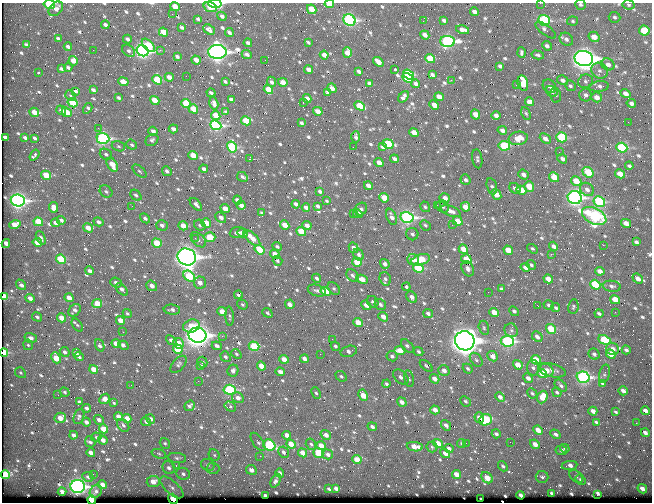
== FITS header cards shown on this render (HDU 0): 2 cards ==
NAXIS1  =                  650 / Width of table row in bytes
NAXIS2  =                  500 / Number of rows in table

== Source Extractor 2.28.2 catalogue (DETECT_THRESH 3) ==
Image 650 x 500 px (HDU 0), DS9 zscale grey, 1 PNG px = 1 image px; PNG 654 x 504 px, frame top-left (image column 1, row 500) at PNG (2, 3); each listed source drawn as its Kron ellipse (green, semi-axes under 4 px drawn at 4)
Background 365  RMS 1.4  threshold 4.13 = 3 sigma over >= 5 px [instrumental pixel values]
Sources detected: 798; of the 798, the 500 brightest by FLUX_AUTO listed and drawn (298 fainter detections omitted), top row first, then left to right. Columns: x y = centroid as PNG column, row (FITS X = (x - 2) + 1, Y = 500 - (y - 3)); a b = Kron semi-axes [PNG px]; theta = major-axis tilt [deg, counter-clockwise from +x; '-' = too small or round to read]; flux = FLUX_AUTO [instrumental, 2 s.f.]
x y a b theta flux
540 3 2 2 - 340
49 4 6 4 -10 4000
215 4 7 3 -9 5000
329 4 5 3 - 1500
580 5 5 5 - 200
629 5 6 4 -10 170
175 6 5 4 - 1100
210 7 7 4 -19 1700
56 9 8 6 46 410
312 9 5 4 - 1700
475 12 4 4 - 430
172 14 2 2 - 360
222 16 5 4 - 250
614 17 6 5 - 210
198 19 3 3 - 170
349 20 6 5 - 15000
444 20 4 3 - 170
544 20 6 5 - 9300
423 21 2 2 - 210
573 21 5 4 - 160
105 25 4 3 - 300
182 27 4 3 - 190
209 30 6 4 -40 320
462 30 6 4 -13 430
546 30 12 5 -37 370
644 31 5 4 - 4000
163 32 5 4 - 1400
229 33 4 3 - 260
425 35 5 4 - 470
594 37 5 5 - 810
58 38 4 3 - 170
127 39 4 3 - 260
566 39 7 6 - 320
448 41 7 5 -3 18000
308 42 4 3 - 160
248 43 4 3 - 270
27 45 4 3 - 270
148 45 8 4 -47 3400
68 46 4 3 - 340
547 46 5 4 - 290
93 50 2 2 - 350
160 50 2 2 - 650
129 51 7 5 -41 250
143 51 6 5 - 27000
217 52 9 7 -1 43000
347 52 5 4 - 840
522 53 5 3 - 190
247 54 5 4 - 260
324 55 4 3 - 480
538 55 6 3 -13 170
177 57 4 3 - 220
584 58 9 7 -13 67000
430 59 5 4 - 2400
196 60 5 4 - 770
265 60 2 2 - 170
73 61 5 4 - 690
378 62 6 4 -39 790
608 64 7 5 -30 460
500 66 4 3 - 250
68 67 4 3 - 210
61 69 4 3 - 170
395 69 3 2 - 270
308 70 4 4 - 530
359 71 4 3 - 250
600 71 9 7 -36 360
38 72 3 3 - 170
408 74 6 4 -34 5100
432 75 4 3 - 230
186 76 2 2 - 190
169 77 4 3 - 560
408 78 6 4 -36 4700
157 80 5 4 - 4000
451 80 2 2 - 810
562 80 5 4 - 350
225 81 3 3 - 170
586 81 7 7 - 290
123 82 5 4 - 790
271 82 5 3 - 260
283 82 5 4 - 860
369 83 4 3 - 260
523 83 8 5 -77 2200
416 84 4 4 - 310
516 85 2 2 - 230
549 86 7 6 - 310
570 86 5 5 - 200
599 86 10 5 5 300
332 88 5 3 - 460
268 89 5 4 - 1800
93 90 4 3 - 280
75 91 4 4 - 250
552 91 6 5 - 360
327 92 4 3 - 170
211 93 4 3 - 240
625 94 5 4 - 560
556 95 7 5 -77 160
586 95 6 6 - 310
70 96 6 5 - 160
403 97 6 3 52 270
439 97 5 4 - 800
597 97 5 4 - 660
119 98 4 3 - 180
307 99 4 4 - 620
155 100 5 4 - 1300
231 100 4 3 - 260
529 102 4 4 - 750
73 103 5 4 - 2700
214 103 6 4 -75 430
303 103 3 2 - 430
631 103 4 4 - 320
186 104 5 4 - 3800
434 105 5 4 - 780
360 106 5 4 - 2300
88 108 6 3 59 210
193 109 5 4 - 1400
61 110 5 4 - 300
318 111 5 4 - 720
34 112 5 4 - 880
67 112 5 4 - 1600
226 112 3 3 - 160
526 113 6 4 -62 150
476 114 5 4 - 1100
216 115 5 4 - 1300
496 116 4 4 - 430
246 121 5 4 - 2600
628 122 2 2 - 310
301 123 3 3 - 170
216 125 6 4 -23 14000
98 128 3 3 - 160
173 129 5 4 - 440
502 130 5 4 - 430
153 131 5 4 - 340
414 133 5 4 - 1000
5 137 4 3 - 320
356 137 6 3 89 190
562 137 5 5 - 5400
25 138 4 3 - 230
35 138 4 3 - 200
103 138 6 5 - 13000
518 138 9 6 9 1400
545 139 6 4 -40 500
152 140 7 5 42 260
388 144 5 4 - 4900
132 145 5 4 - 180
118 146 7 5 -17 180
504 146 6 5 - 5000
232 147 5 5 - 6900
353 147 2 2 - 180
382 147 4 3 - 210
622 148 5 5 - 6700
559 152 2 2 - 370
106 154 6 5 - 250
34 155 6 3 55 200
193 156 5 4 - 1400
249 159 3 2 - 2800
394 159 4 3 - 280
477 159 9 5 -82 220
562 159 5 4 - 390
379 162 4 4 - 680
112 165 8 5 -60 1300
629 166 4 3 - 190
204 169 4 3 - 280
139 171 8 4 -42 180
167 171 5 4 - 250
588 172 6 4 -40 2900
523 174 5 4 - 460
620 174 5 4 - 1100
46 175 5 4 - 1800
242 177 6 4 -30 230
554 177 5 4 - 1300
465 180 5 4 - 290
576 181 5 4 - 1600
368 186 4 3 - 520
492 186 8 5 -74 240
529 186 5 4 - 1900
515 188 6 5 - 360
587 189 7 6 - 430
521 190 5 4 - 1400
106 191 7 5 -41 220
320 191 4 3 - 220
496 194 6 4 -50 1100
136 195 6 4 -42 200
384 198 5 4 - 1600
445 198 5 5 - 620
575 198 7 6 - 27000
18 200 7 6 - 26000
237 200 4 3 - 420
327 201 3 2 - 280
599 201 6 5 - 6800
196 204 7 4 -46 350
296 204 4 3 - 320
241 205 5 4 - 600
437 205 2 2 - 270
132 206 2 2 - 190
318 206 4 3 - 200
443 206 7 5 -46 230
53 207 5 4 - 620
425 207 5 4 - 160
465 207 5 4 - 1200
306 208 4 3 - 390
225 209 5 4 - 980
361 209 7 6 - 300
451 211 10 5 -21 620
262 213 3 3 - 160
353 213 2 2 - 170
358 214 5 4 - 1100
594 216 13 7 -27 17000
221 217 6 5 - 460
391 217 8 5 -68 420
407 217 6 5 - 21000
145 218 5 4 - 270
61 220 4 3 - 250
458 221 5 4 - 1400
38 222 5 4 - 2100
98 222 5 4 - 320
56 223 4 3 - 350
206 223 5 4 - 1400
626 223 5 4 - 610
15 224 6 4 13 1000
162 225 6 5 - 320
200 225 6 5 - 190
285 225 5 4 - 1100
425 225 5 5 - 210
452 225 3 3 - 170
183 226 5 4 - 1100
307 226 4 4 - 500
88 228 5 4 - 940
301 232 5 4 - 2200
238 233 8 5 4 430
242 233 5 4 - 930
412 234 6 6 - 250
210 237 5 5 - 2500
41 238 7 4 -66 210
195 238 3 2 - 280
252 238 10 5 -43 1100
198 240 9 5 -44 320
37 242 4 4 - 900
636 242 4 3 - 250
6 243 4 4 - 480
157 243 5 4 - 2500
603 245 2 2 - 880
553 246 5 4 - 410
277 247 5 4 - 170
354 248 5 4 - 340
463 249 5 4 - 1700
532 249 6 4 -34 160
260 250 5 4 - 3800
508 250 5 4 - 1300
275 254 5 4 - 930
551 254 2 2 - 940
359 255 6 5 - 220
187 257 9 8 - 57000
61 259 5 4 - 3100
413 259 6 5 - 600
466 259 5 4 - 1400
421 260 9 5 17 2600
278 261 5 4 - 170
357 262 5 4 - 2400
385 264 5 4 - 370
531 265 5 4 - 180
525 267 5 4 - 360
418 268 5 4 - 4900
468 269 8 6 -68 350
90 271 4 3 - 330
600 271 5 4 - 620
352 275 7 5 -44 280
189 276 6 4 -38 4800
317 278 5 4 - 240
362 279 6 4 -27 900
385 279 7 5 -71 240
548 279 5 4 - 950
638 279 6 4 -40 520
116 283 6 5 - 450
200 283 6 5 - 590
21 285 6 3 -50 350
595 285 5 4 - 5400
152 286 6 5 - 500
612 286 9 5 -8 260
406 287 4 3 - 170
334 288 7 5 -48 190
122 289 7 4 -45 410
501 289 4 3 - 160
317 290 9 5 -16 320
326 292 5 4 - 2100
488 292 2 2 - 460
238 295 4 3 - 160
4 297 4 4 - 2900
412 297 6 4 -51 450
30 298 5 4 - 460
69 298 4 4 - 710
615 300 5 4 - 1600
373 302 6 5 - 200
97 304 5 4 - 1900
290 304 5 4 - 610
380 304 6 5 - 280
242 305 6 4 -36 170
366 305 5 4 - 650
549 305 5 4 - 190
538 306 3 2 - 410
573 307 7 5 80 160
556 308 5 3 - 170
74 310 7 5 47 330
172 310 8 5 -5 310
514 311 5 4 - 220
222 312 5 4 - 1200
494 312 5 4 - 1100
615 312 2 2 - 450
127 313 5 4 - 170
267 313 5 4 - 150
428 313 5 4 - 240
599 314 4 3 - 220
230 316 10 4 -86 200
37 317 5 4 - 210
383 317 5 4 - 690
62 318 4 4 - 1100
120 320 4 4 - 900
358 323 5 4 - 1200
77 325 7 4 -56 170
191 326 8 6 17 1500
484 328 7 5 -75 240
551 329 5 4 - 2300
511 330 7 6 - 280
123 332 2 2 - 340
197 335 9 7 -3 48000
222 336 2 2 - 660
537 337 6 4 -47 430
31 338 6 5 - 430
332 339 2 2 - 340
171 340 5 4 - 380
604 340 6 4 -26 3900
465 341 10 9 - 86000
507 341 6 5 - 14000
179 343 5 5 - 980
116 344 5 4 - 930
28 345 5 4 - 150
100 345 6 4 -67 310
123 345 5 3 - 310
217 346 5 4 - 400
254 346 5 4 - 3800
335 346 5 4 - 210
407 346 8 5 -48 330
178 349 5 4 - 4100
612 349 7 6 - 460
626 350 4 4 - 260
349 351 8 5 16 390
400 351 5 4 - 1400
4 352 4 4 - 3900
65 352 5 4 - 280
419 352 5 4 - 200
76 353 4 3 - 310
236 354 6 4 -40 160
320 354 2 2 - 150
594 354 6 5 - 270
611 354 5 4 - 1700
392 356 5 5 - 210
492 356 5 5 - 720
79 357 5 3 - 250
225 357 5 4 - 230
56 358 5 4 - 1700
284 359 5 4 - 860
304 359 4 3 - 460
476 360 8 5 -51 250
536 360 5 4 - 1700
202 362 5 5 - 220
178 364 10 5 48 240
518 365 5 4 - 1200
200 366 4 4 - 170
261 366 5 4 - 1300
426 366 7 4 -41 210
533 368 8 6 -88 260
94 369 4 4 - 1000
468 369 5 4 - 180
233 370 6 5 - 310
444 370 6 5 - 500
547 370 7 5 -41 550
552 370 14 6 -13 620
280 372 4 4 - 470
20 373 6 5 - 170
542 373 5 4 - 2200
604 374 9 5 75 180
341 376 6 4 -40 190
401 377 9 6 -44 320
583 377 6 5 - 18000
528 378 5 4 - 440
409 379 8 4 -78 170
435 379 5 4 - 710
198 381 2 2 - 330
386 384 4 3 - 200
603 384 4 3 - 220
131 385 2 2 - 170
561 386 7 5 -43 220
230 390 6 5 - 7400
623 391 5 3 - 440
65 392 5 4 - 150
557 392 5 4 - 170
316 393 6 4 -64 220
532 393 5 4 - 180
58 395 2 2 - 320
363 395 6 4 -64 1500
500 397 5 4 - 400
542 397 6 5 - 1500
238 398 6 5 - 480
105 399 6 4 42 670
465 401 5 4 - 180
79 402 4 3 - 200
402 402 5 4 - 510
114 403 3 3 - 150
189 406 6 4 38 250
230 407 6 4 -34 190
87 408 4 4 - 280
435 410 5 4 - 770
593 411 4 3 - 600
645 411 5 3 - 560
616 412 3 2 - 150
79 417 8 5 70 220
118 417 4 4 - 540
60 418 6 5 - 900
127 418 4 4 - 790
479 418 5 4 - 440
151 419 5 4 - 310
99 420 5 4 - 320
485 420 6 5 - 4300
86 422 4 4 - 360
146 422 5 4 - 240
596 422 4 3 - 170
636 423 3 2 - 160
123 425 7 5 -53 230
446 425 6 3 -52 360
372 427 5 4 - 290
104 429 5 4 - 1700
538 430 5 4 - 930
645 433 4 3 - 380
496 434 5 4 - 260
556 434 5 4 - 330
74 435 4 3 - 410
287 435 4 4 - 620
326 435 5 4 - 560
96 437 5 4 - 180
103 440 5 4 - 590
90 442 5 5 - 260
258 442 10 5 -55 290
510 442 2 2 - 240
165 443 5 5 - 180
466 443 2 2 - 230
291 444 5 4 - 1200
311 444 6 5 - 200
438 444 5 4 - 1200
462 444 5 4 - 180
535 444 5 4 - 660
269 445 6 5 - 6700
321 446 4 4 - 830
415 447 8 4 -7 990
432 447 5 5 - 160
565 448 5 4 - 220
449 449 5 4 - 380
561 450 6 5 - 380
283 452 6 5 - 320
91 453 4 3 - 420
302 453 5 4 - 880
318 453 5 4 - 3700
445 453 5 4 - 620
159 454 7 4 -19 170
328 454 5 4 - 290
214 455 6 5 - 170
260 456 2 2 - 1100
177 458 9 5 -7 240
357 460 5 4 - 1600
208 465 7 5 -30 260
569 465 8 4 6 500
176 466 3 3 - 200
503 466 5 4 - 180
169 468 7 6 - 330
213 468 6 6 - 210
251 470 5 5 - 560
280 473 5 4 - 240
93 474 2 2 - 240
183 474 7 6 - 310
457 474 5 4 - 1100
5 475 4 4 - 3800
576 476 8 5 -42 180
88 477 6 4 -27 200
542 477 6 6 - 280
487 478 6 5 - 1400
581 480 6 4 -52 250
276 481 7 4 64 280
153 482 6 5 - 860
102 484 4 4 - 630
78 486 7 6 - 25000
172 487 14 6 -42 510
329 489 3 3 - 180
336 489 4 3 - 310
642 489 5 3 - 550
96 491 7 5 56 290
62 492 4 3 - 710
552 493 4 3 - 200
265 495 3 3 - 220
521 495 4 3 - 480
597 495 3 3 - 1700
173 499 5 4 - 4400
481 499 2 2 - 190
92 500 4 4 - 11000
At the frame edge (FLAGS 8, measured only in part): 8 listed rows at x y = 540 3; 49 4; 215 4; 329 4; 580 5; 4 297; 4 352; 92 500
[298 fainter detections neither listed nor drawn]